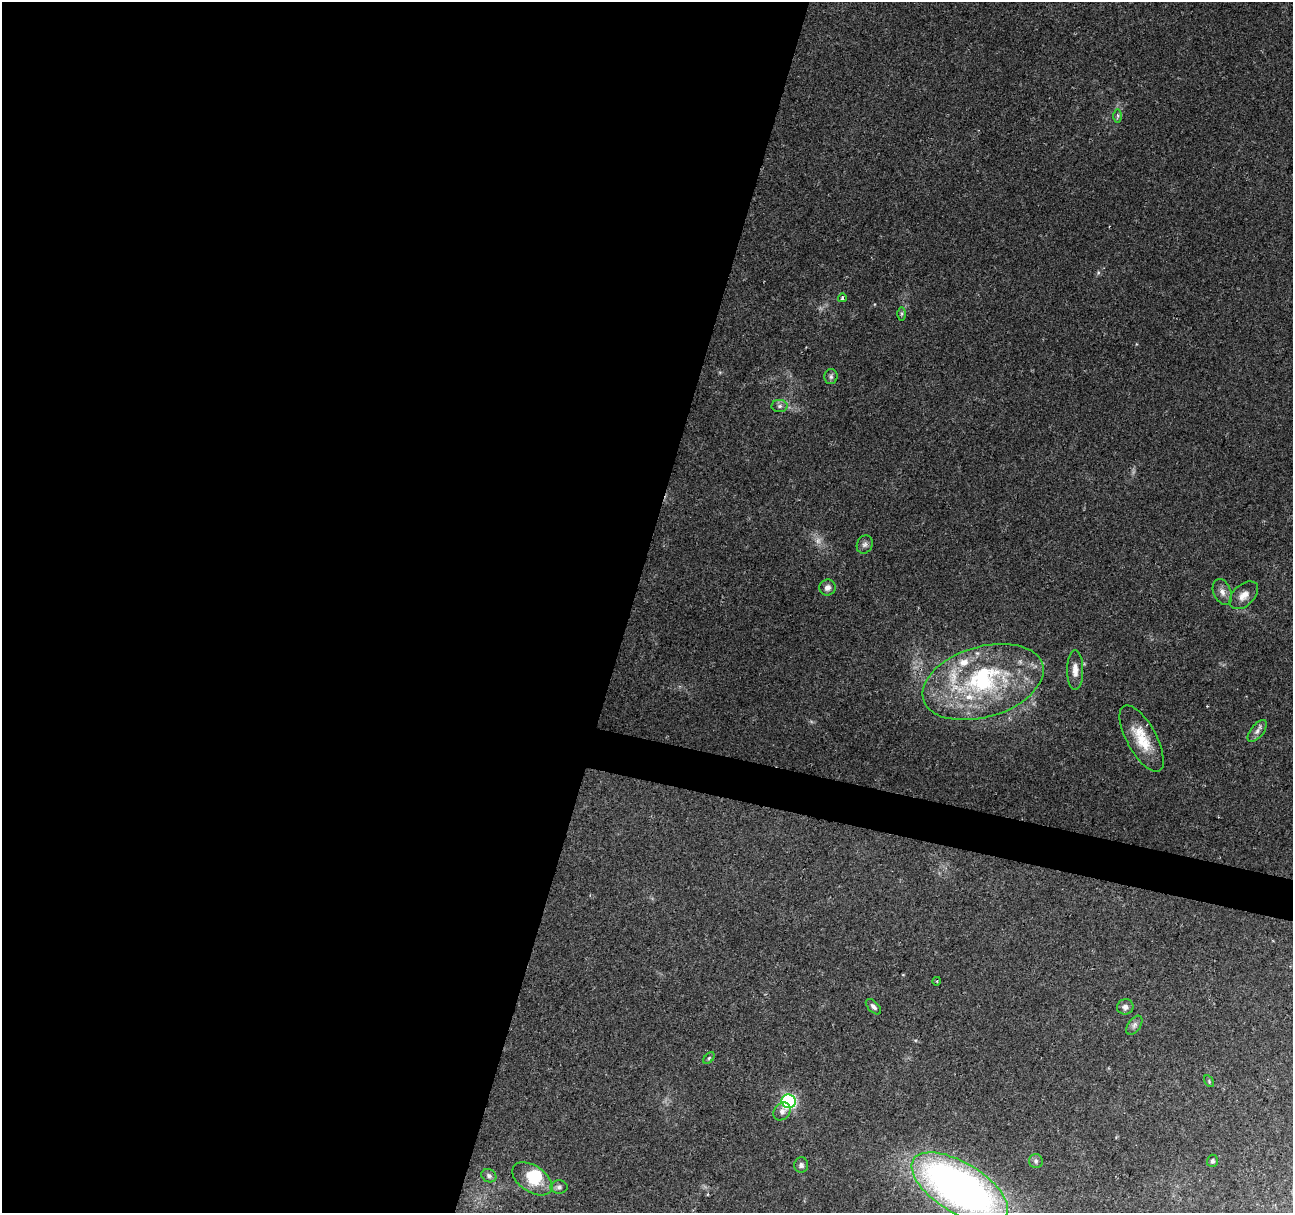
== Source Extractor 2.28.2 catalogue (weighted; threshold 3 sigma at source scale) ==
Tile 5 of 4 x 4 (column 1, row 2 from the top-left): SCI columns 1-1291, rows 2645-3855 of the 5170 x 5350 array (HDU 1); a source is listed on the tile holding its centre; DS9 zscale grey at full resolution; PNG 1295 x 1215 px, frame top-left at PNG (2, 2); each listed source drawn as its Kron ellipse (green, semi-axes under 4 px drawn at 4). Shown black and unused: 51% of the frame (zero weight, under 2 of 3 exposures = <1% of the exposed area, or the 3 px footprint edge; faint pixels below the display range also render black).
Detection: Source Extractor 2.28.2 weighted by HDU 2 'WHT'; one run over the whole footprint, this tile lists its part. Background 0.0675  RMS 0.0084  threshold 0.0376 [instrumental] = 3 sigma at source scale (4.5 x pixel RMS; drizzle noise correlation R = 1.50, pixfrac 1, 0.0396/0.0396 arcsec/px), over >= 5 px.
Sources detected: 35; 1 too faint to see at this stretch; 1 inside a brighter object's white glare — neither listed nor drawn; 5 inside a brighter listed object's ellipse — not listed separately; the other 28 listed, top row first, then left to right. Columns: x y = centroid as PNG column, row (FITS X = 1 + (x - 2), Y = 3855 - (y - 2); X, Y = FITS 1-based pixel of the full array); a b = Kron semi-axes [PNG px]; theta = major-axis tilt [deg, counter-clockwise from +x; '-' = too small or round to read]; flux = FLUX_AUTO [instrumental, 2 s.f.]
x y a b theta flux
1118 116 7 4 -90 1.5
842 298 4 3 - 2.6
902 314 6 4 89 1.4
831 377 7 6 - 2.2
780 406 8 6 1 2.3
865 544 9 7 63 2.9
827 587 8 8 - 4.2
1222 592 13 8 -67 5.1
1244 595 17 10 43 7.4
1075 670 20 8 -90 7.3
983 682 62 35 16 120
1257 731 13 6 52 4
1142 738 37 14 -61 25
937 981 4 3 - 0.76
873 1007 9 5 -45 2.7
1125 1007 8 7 - 3.8
1134 1025 11 6 54 2.9
709 1058 7 4 46 1.3
1209 1081 6 4 -58 1
789 1101 7 6 - 150
782 1111 10 7 49 4.4
1036 1161 7 7 - 2
1212 1161 6 5 - 1.7
801 1165 8 7 - 2.5
489 1176 8 6 -27 2.3
532 1179 22 13 -33 20
559 1187 8 7 - 2.5
960 1188 54 25 -31 490
Isophote crosses this tile's border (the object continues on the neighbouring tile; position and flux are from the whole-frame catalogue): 1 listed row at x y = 960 1188